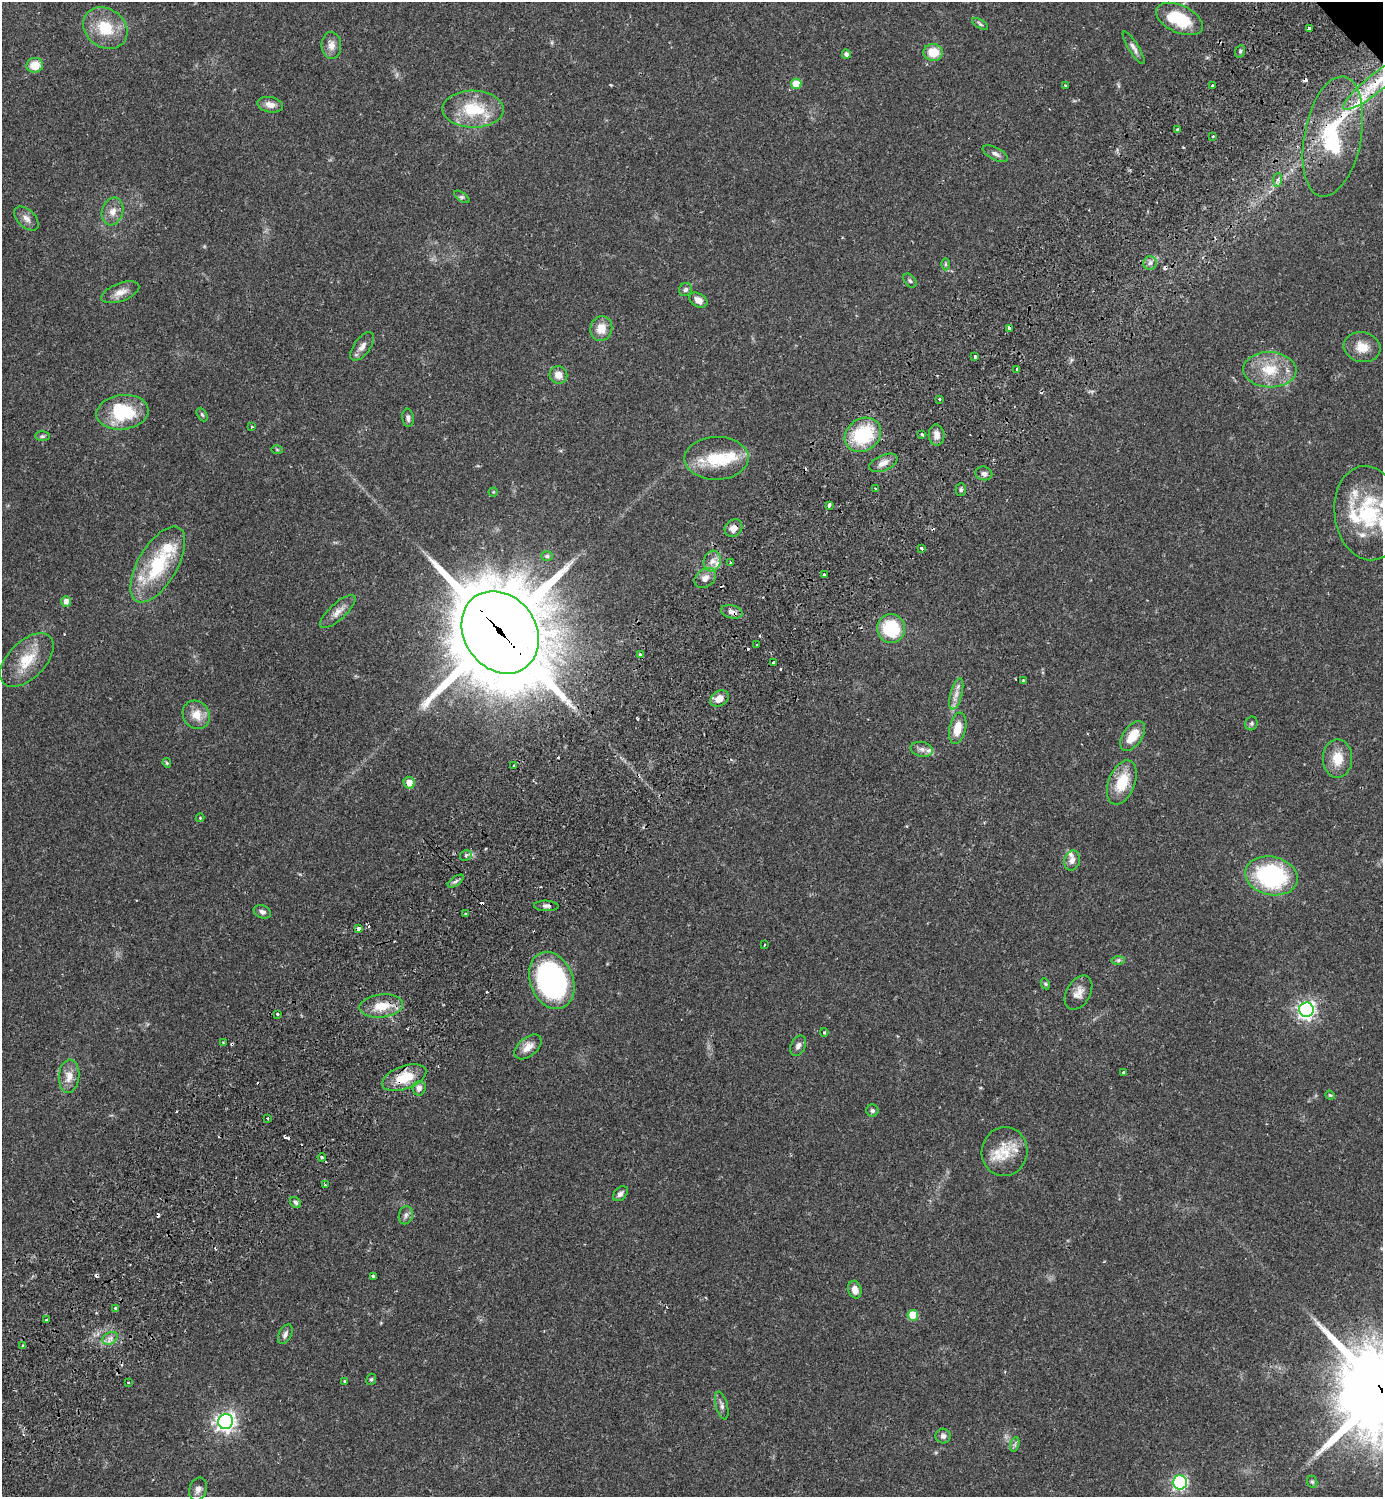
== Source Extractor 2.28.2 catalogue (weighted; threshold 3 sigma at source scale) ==
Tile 7 of 4 x 4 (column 3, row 2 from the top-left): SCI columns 3105-4485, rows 3035-4529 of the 6069 x 6072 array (HDU 1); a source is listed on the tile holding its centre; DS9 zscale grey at full resolution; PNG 1385 x 1499 px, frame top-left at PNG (2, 2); each listed source drawn as its Kron ellipse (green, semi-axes under 4 px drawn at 4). Shown black and unused: <1% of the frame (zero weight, under 2 of 3 exposures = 3% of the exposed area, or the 3 px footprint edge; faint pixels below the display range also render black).
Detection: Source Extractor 2.28.2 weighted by HDU 2 'WHT'; one run over the whole footprint, this tile lists its part. Background 0.0696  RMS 0.0052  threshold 0.0235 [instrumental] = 3 sigma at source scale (4.5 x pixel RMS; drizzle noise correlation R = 1.50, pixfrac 1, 0.05/0.05 arcsec/px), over >= 5 px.
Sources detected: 165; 1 inside a brighter object's white glare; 14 cosmic-ray / hot-pixel residue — neither listed nor drawn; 12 inside a brighter listed object's ellipse — not listed separately; the other 138 listed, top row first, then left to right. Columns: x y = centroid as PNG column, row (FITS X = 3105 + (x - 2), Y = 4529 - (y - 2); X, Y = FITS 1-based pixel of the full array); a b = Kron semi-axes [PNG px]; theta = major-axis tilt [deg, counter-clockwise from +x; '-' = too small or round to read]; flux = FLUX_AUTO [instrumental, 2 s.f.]
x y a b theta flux
1179 19 25 13 -24 23
980 24 9 4 -31 0.97
105 28 23 19 -35 18
1309 28 4 3 - 2
331 45 13 9 -86 4
1134 48 19 5 -58 2.4
1240 51 6 5 - 0.96
933 52 9 8 - 11
846 54 5 4 - 1.6
35 65 8 7 - 8.7
1376 83 41 9 39 16
796 84 5 5 - 9.6
1066 85 3 2 - 0.77
1212 85 3 3 - 2
270 105 13 7 -10 3.9
473 109 31 18 -1 24
1177 129 3 3 - 0.59
1213 136 3 3 - 0.7
1333 137 61 28 79 48
995 154 14 6 -27 2.2
1278 180 7 4 88 1.3
462 197 9 4 -35 1.1
112 211 14 10 72 4.7
26 218 15 8 -44 3.3
1150 263 7 6 - 1.9
945 264 6 4 90 0.66
910 281 8 5 -49 1
685 289 7 6 - 1.4
120 292 20 9 21 4.7
698 300 10 6 -32 3.6
1009 328 4 3 - 3.3
601 329 12 11 - 6.9
362 346 17 8 54 3.5
1362 347 18 15 -14 8.3
975 357 3 3 - 1.9
1017 369 3 3 - 0.72
1270 370 26 17 -2 17
558 375 9 8 - 4.5
939 399 3 3 - 1.5
122 412 26 17 7 30
202 415 7 4 -61 0.89
408 418 9 6 -83 1.7
252 427 3 2 - 0.55
922 434 3 3 - 1.2
863 435 19 16 35 30
937 435 11 8 -84 3.6
42 436 7 5 0 1
277 450 6 4 -2 0.55
716 458 32 21 2 21
883 463 15 7 23 3.7
984 473 8 6 -15 1.8
876 489 3 2 - 0.79
961 490 6 5 - 1.1
493 492 4 4 - 0.51
829 505 4 3 - 1.6
1368 513 47 33 -83 46
733 528 9 8 - 3.9
922 548 3 3 - 1.9
547 556 6 5 - 0.92
712 561 10 8 73 3.6
730 562 3 3 - 0.98
158 565 42 19 60 39
824 575 3 3 - 1.8
705 578 12 9 39 3.2
66 601 5 5 - 3.2
338 612 23 8 43 4.5
732 612 11 6 -14 2.6
891 628 14 14 - 28
500 632 43 36 -54 7300
757 645 3 3 - 1.6
640 655 3 3 - 5.7
27 660 33 18 45 16
773 663 3 3 - 2.9
1023 681 3 2 - 0.67
956 694 16 6 75 3.6
719 699 10 7 31 4.9
196 715 15 13 -54 7.6
1251 723 7 6 - 1
958 728 16 8 78 8.6
1133 736 17 9 55 9.9
922 749 11 7 -13 2.4
1337 759 19 14 90 9.7
167 763 5 4 - 0.72
514 766 3 3 - 1.7
1122 782 23 13 68 16
409 783 6 5 - 5.5
200 818 4 4 - 0.49
466 855 6 5 - 1.5
1072 861 10 7 74 2.8
1271 876 26 19 -12 65
456 881 9 4 35 1.3
546 906 12 5 -2 1.8
262 912 9 6 -23 2
465 914 3 3 - 0.49
358 929 4 3 - 3.6
765 945 3 3 - 0.62
1118 960 6 4 1 0.98
552 980 30 21 -68 120
1045 984 6 4 -61 0.66
1078 993 18 12 60 5
381 1006 22 11 6 11
1306 1010 7 7 - 210
277 1014 3 3 - 1.5
824 1032 4 3 - 0.7
223 1043 3 3 - 0.66
798 1046 11 7 63 2.3
528 1047 16 9 40 5.2
1123 1073 3 3 - 2.5
69 1076 17 10 85 5.7
404 1078 23 11 20 15
419 1088 7 6 - 2.8
1330 1095 5 4 - 0.56
872 1111 6 6 - 1.1
267 1118 3 3 - 1.7
1005 1151 24 23 - 15
322 1157 4 3 - 2.5
325 1184 3 2 - 0.73
620 1194 9 6 45 2
296 1202 6 5 - 1.2
406 1215 9 7 77 1.8
373 1276 3 3 - 1.7
855 1290 9 6 -74 3.8
115 1308 4 4 - 1.1
913 1315 5 5 - 17
47 1320 4 2 - 0.73
285 1334 10 6 62 2
110 1338 8 6 29 2.2
23 1346 3 3 - 1.1
371 1379 6 4 67 0.82
345 1381 3 3 - 0.78
128 1382 3 2 - 0.74
722 1405 14 6 -75 2.1
226 1422 7 7 - 260
943 1436 7 7 - 1.8
1015 1444 7 4 72 1.1
1180 1482 7 7 - 100
1312 1482 6 5 - 0.94
198 1489 12 8 72 2.9
Overlapping masked pixels (flux is a lower limit): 8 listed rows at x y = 1333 137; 1009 328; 733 528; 732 612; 500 632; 358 929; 552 980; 404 1078
Isophote crosses this tile's border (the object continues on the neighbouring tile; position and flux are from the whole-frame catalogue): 1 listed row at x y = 1376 83